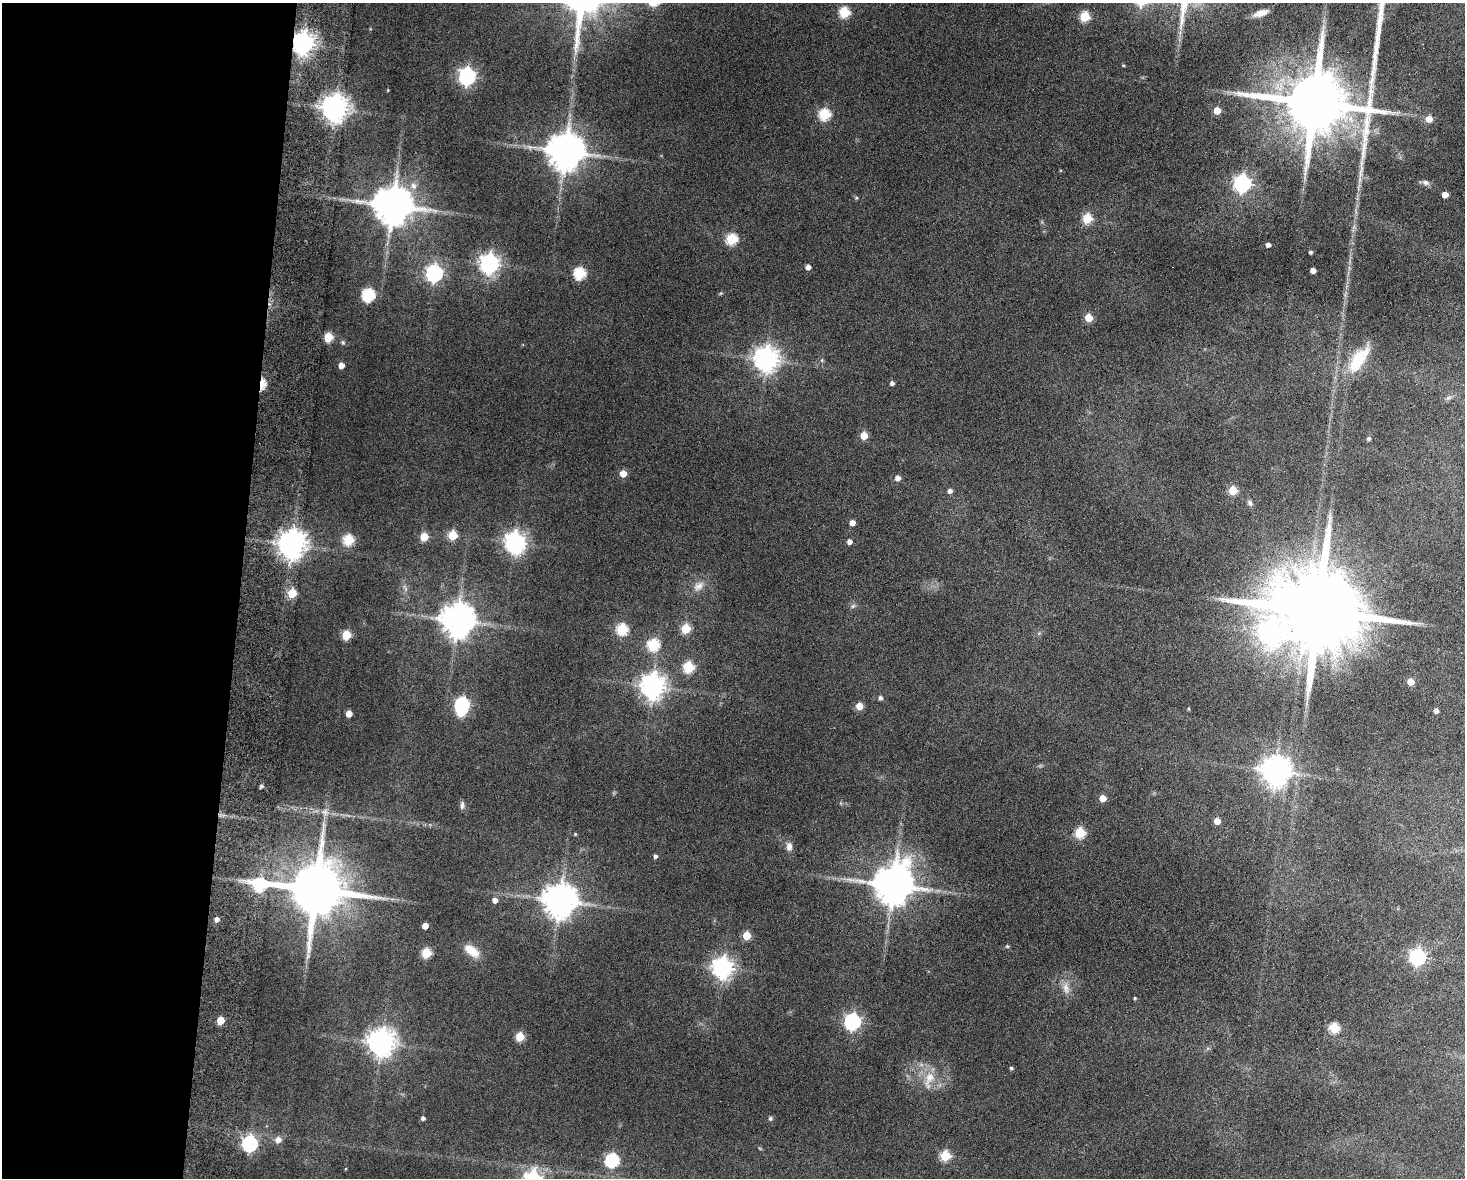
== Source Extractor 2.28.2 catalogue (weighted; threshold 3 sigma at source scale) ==
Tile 4 of 3 x 4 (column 1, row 2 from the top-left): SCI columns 170-1632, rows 2363-3538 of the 4838 x 4724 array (HDU 1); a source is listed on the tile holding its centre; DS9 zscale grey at full resolution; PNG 1467 x 1180 px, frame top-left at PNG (2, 3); no overlay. Shown black and unused: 16% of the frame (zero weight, under 9 of 18 exposures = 3% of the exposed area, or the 3 px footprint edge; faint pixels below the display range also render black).
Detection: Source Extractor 2.28.2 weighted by HDU 2 'WHT'; one run over the whole footprint, this tile lists its part. Background 0.136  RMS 0.0032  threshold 0.0132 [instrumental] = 3 sigma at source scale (4.09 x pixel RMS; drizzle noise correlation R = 1.36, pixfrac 0.8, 0.05/0.05 arcsec/px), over >= 5 px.
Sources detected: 114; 1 inside a brighter object's white glare — not listed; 1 inside a brighter listed object's ellipse — not listed separately; the other 112 listed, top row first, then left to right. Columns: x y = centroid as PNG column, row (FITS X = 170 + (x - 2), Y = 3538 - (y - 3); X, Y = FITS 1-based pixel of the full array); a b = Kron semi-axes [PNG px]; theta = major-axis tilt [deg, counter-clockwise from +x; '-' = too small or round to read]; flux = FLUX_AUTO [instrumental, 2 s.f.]
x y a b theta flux
844 12 6 6 - 20
1261 13 16 6 18 2.7
1085 16 5 5 - 16
303 43 8 7 - 240
1123 65 4 3 - 0.3
467 76 7 7 - 110
388 90 4 3 - 0.22
1314 102 116 21 70 3500
335 108 8 8 - 370
1217 110 5 5 - 4.7
824 114 6 6 - 25
1351 119 13 8 -68 3
1429 119 5 5 - 3.3
565 151 10 10 - 850
1426 182 10 7 -13 1.1
1242 183 7 7 - 100
413 186 9 8 - 1.7
1445 195 5 4 - 3
856 198 5 5 - 0.38
393 205 11 10 - 1000
1087 218 5 5 - 13
731 239 6 6 - 21
1268 245 4 4 - 1.5
1310 252 4 3 - 0.69
489 264 8 7 - 160
808 267 4 4 - 1.7
1313 270 4 4 - 2.1
434 273 7 7 - 97
579 273 6 6 - 27
721 293 5 4 - 0.35
368 295 6 6 - 36
1088 318 5 5 - 7.7
328 337 5 5 - 14
343 342 6 5 - 0.54
766 359 8 8 - 290
822 360 5 4 - 0.37
1357 360 31 15 62 11
341 365 4 4 - 2.4
892 383 4 4 - 1
262 384 7 4 87 13
1448 398 8 5 30 0.76
864 435 5 5 - 6.1
1368 439 4 4 - 0.71
623 474 5 5 - 3.9
897 478 5 5 - 1.7
1233 490 5 5 - 10
950 491 5 5 - 1.2
1250 503 8 6 -63 0.8
852 523 4 4 - 2.2
452 535 5 5 - 12
424 537 5 5 - 7.9
348 540 6 5 - 20
849 541 5 4 - 1.5
515 542 9 7 -54 180
291 544 9 8 - 420
698 586 16 11 38 2.8
292 593 5 5 - 11
853 606 7 4 45 0.6
1318 611 26 19 -12 7700
457 620 10 9 - 620
622 629 6 6 - 24
686 629 5 5 - 13
1270 633 11 10 - 170
346 635 5 5 - 12
653 645 6 6 - 26
688 667 6 6 - 20
1410 682 5 5 - 4.3
652 686 8 8 - 300
880 698 5 5 - 0.95
462 704 6 6 - 47
859 706 5 5 - 4.9
1188 708 4 3 - 0.33
1436 711 4 4 - 1.2
349 714 5 5 - 3.4
1275 771 9 9 - 400
261 786 4 4 - 0.65
1103 798 5 5 - 4.5
462 805 11 5 86 0.88
325 812 10 7 -66 1.4
1217 821 5 5 - 3.5
1080 833 6 5 - 17
575 834 3 3 - 0.36
789 846 10 7 85 1.7
655 856 4 4 - 0.8
260 884 12 7 -1 32
893 885 12 11 - 960
315 889 14 14 - 2400
495 900 5 5 - 1.6
559 900 10 9 - 630
216 919 4 4 - 1.3
425 926 5 4 - 2.9
746 935 5 5 - 7.5
1007 946 5 5 - 0.37
472 951 20 9 -37 4.9
426 953 5 5 - 15
1417 957 7 7 - 74
722 968 8 7 - 190
1066 988 18 8 -81 2.6
1135 998 4 3 - 0.38
220 1021 5 5 - 6.6
852 1022 7 7 - 82
1334 1028 5 5 - 18
520 1037 5 5 - 10
381 1042 9 8 - 350
1011 1068 4 4 - 0.47
929 1079 30 11 75 5.4
423 1118 4 4 - 0.91
770 1118 6 5 - 0.54
278 1140 7 7 - 2.2
249 1144 7 6 - 68
945 1156 5 5 - 17
612 1160 6 6 - 43
Overlapping masked pixels (flux is a lower limit): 2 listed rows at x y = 303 43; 262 384
Isophote crosses this tile's border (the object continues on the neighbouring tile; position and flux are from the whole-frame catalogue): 1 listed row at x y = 1314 102